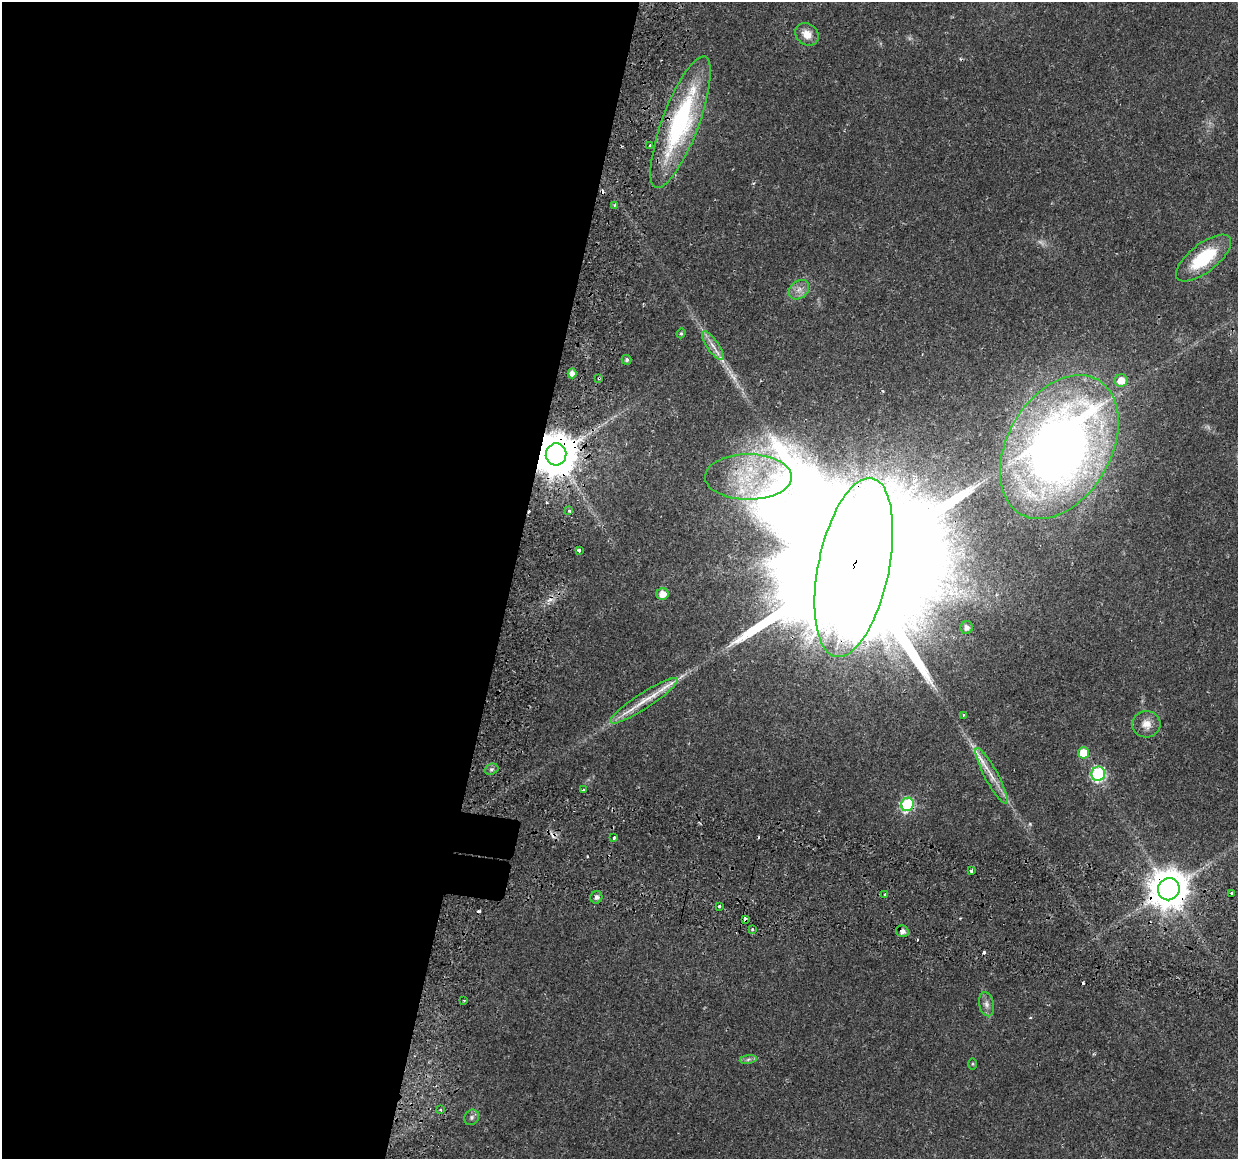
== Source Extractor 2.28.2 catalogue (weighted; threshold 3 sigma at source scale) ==
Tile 5 of 4 x 4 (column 1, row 2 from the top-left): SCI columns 64-1299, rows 2600-3756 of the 5079 x 5259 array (HDU 1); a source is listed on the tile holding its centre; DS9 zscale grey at full resolution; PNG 1240 x 1161 px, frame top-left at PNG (2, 2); each listed source drawn as its Kron ellipse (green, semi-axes under 4 px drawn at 4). Shown black and unused: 42% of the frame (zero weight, under 2 of 3 exposures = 5% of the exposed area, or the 3 px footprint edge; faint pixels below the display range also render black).
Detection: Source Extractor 2.28.2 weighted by HDU 2 'WHT'; one run over the whole footprint, this tile lists its part. Background 0.0172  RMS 0.0026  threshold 0.0119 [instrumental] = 3 sigma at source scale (4.5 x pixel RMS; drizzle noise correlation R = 1.50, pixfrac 1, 0.0396/0.0396 arcsec/px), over >= 5 px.
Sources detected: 62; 3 too faint to see at this stretch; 10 cosmic-ray / hot-pixel residue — neither listed nor drawn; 4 inside a brighter listed object's ellipse — not listed separately; the other 45 listed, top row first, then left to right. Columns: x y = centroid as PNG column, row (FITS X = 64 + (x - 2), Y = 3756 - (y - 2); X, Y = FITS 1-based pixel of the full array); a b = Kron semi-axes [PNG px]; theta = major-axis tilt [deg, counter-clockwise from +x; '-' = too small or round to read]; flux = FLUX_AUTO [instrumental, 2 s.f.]
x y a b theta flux
807 34 13 10 -38 3.2
680 122 70 18 69 45
650 146 3 3 - 1.3
615 205 4 3 - 0.31
1204 258 33 14 38 15
799 290 11 8 40 1.8
681 333 5 4 - 0.38
713 346 17 6 -55 2
627 360 5 5 - 0.58
572 373 5 4 - 1.7
599 378 3 2 - 0.4
1121 381 6 6 - 3.6
1059 447 78 52 60 230
556 454 11 10 - 1100
748 477 43 22 0 18
569 511 3 3 - 0.6
579 550 3 3 - 0.95
854 567 91 35 78 35000
663 594 6 6 - 2.9
967 628 6 6 - 1.3
644 701 40 8 33 5.7
963 715 3 3 - 0.29
1146 724 14 13 - 2.8
1084 753 5 5 - 7.2
491 769 7 5 20 0.59
1098 774 7 6 - 44
991 776 31 6 -61 3.9
583 790 3 2 - 0.32
907 804 7 6 - 32
614 838 4 3 - 0.89
971 871 3 3 - 0.79
1169 889 11 10 - 780
1232 893 3 3 - 0.34
885 895 3 3 - 0.74
596 897 6 6 - 0.85
719 906 3 3 - 0.98
745 919 4 3 - 3
752 929 3 3 - 0.31
902 931 6 6 - 1.4
464 1000 3 3 - 0.29
986 1004 12 7 -76 1.4
748 1059 8 4 9 0.65
972 1064 5 3 - 0.29
440 1109 3 2 - 0.43
472 1117 8 7 - 0.79
Overlapping masked pixels (flux is a lower limit): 8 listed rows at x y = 680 122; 599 378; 556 454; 854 567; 907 804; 1169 889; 745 919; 902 931